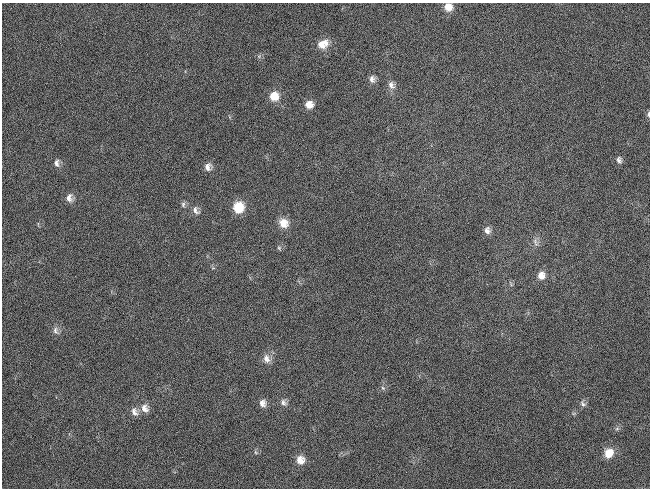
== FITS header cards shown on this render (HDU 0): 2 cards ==
NAXIS1  =                  648 / length of data axis 1
NAXIS2  =                  486 / length of data axis 2

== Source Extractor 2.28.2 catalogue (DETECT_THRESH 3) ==
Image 648 x 486 px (HDU 0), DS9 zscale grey, 1 PNG px = 1 image px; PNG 652 x 490 px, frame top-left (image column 1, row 486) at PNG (2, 3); no overlay
Background 119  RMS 26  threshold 78.6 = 3 sigma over >= 5 px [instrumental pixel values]
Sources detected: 32; all 32 listed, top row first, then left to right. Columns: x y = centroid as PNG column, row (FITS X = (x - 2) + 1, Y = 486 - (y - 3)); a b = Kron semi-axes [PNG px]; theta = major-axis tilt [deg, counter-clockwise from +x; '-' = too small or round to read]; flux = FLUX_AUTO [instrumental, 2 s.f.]
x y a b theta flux
448 7 9 9 - 17000
325 43 12 9 -71 15000
321 44 12 9 -55 15000
372 79 10 8 -79 7900
391 85 11 8 -61 9500
274 96 11 11 - 24000
309 104 9 8 - 15000
648 114 8 4 87 3300
619 160 9 6 -73 5500
56 163 10 7 -88 7700
208 167 9 9 - 9800
69 198 10 8 86 11000
183 204 8 6 89 4400
238 207 10 10 - 44000
195 210 12 8 -54 9400
283 223 12 11 - 21000
487 230 10 8 -76 8500
535 242 13 6 -65 6900
279 248 6 5 - 3100
541 275 11 10 - 14000
511 284 8 3 -59 2400
56 331 11 7 -70 7600
267 359 13 9 -71 12000
383 388 7 4 -44 2900
262 403 10 8 -86 9700
283 403 10 8 -55 7200
583 404 10 7 -46 5400
144 408 12 10 -61 13000
134 412 11 8 -62 10000
256 452 7 4 -45 2600
609 453 11 9 60 26000
300 460 10 10 - 17000
At the frame edge (FLAGS 8, measured only in part): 2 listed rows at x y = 448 7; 648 114